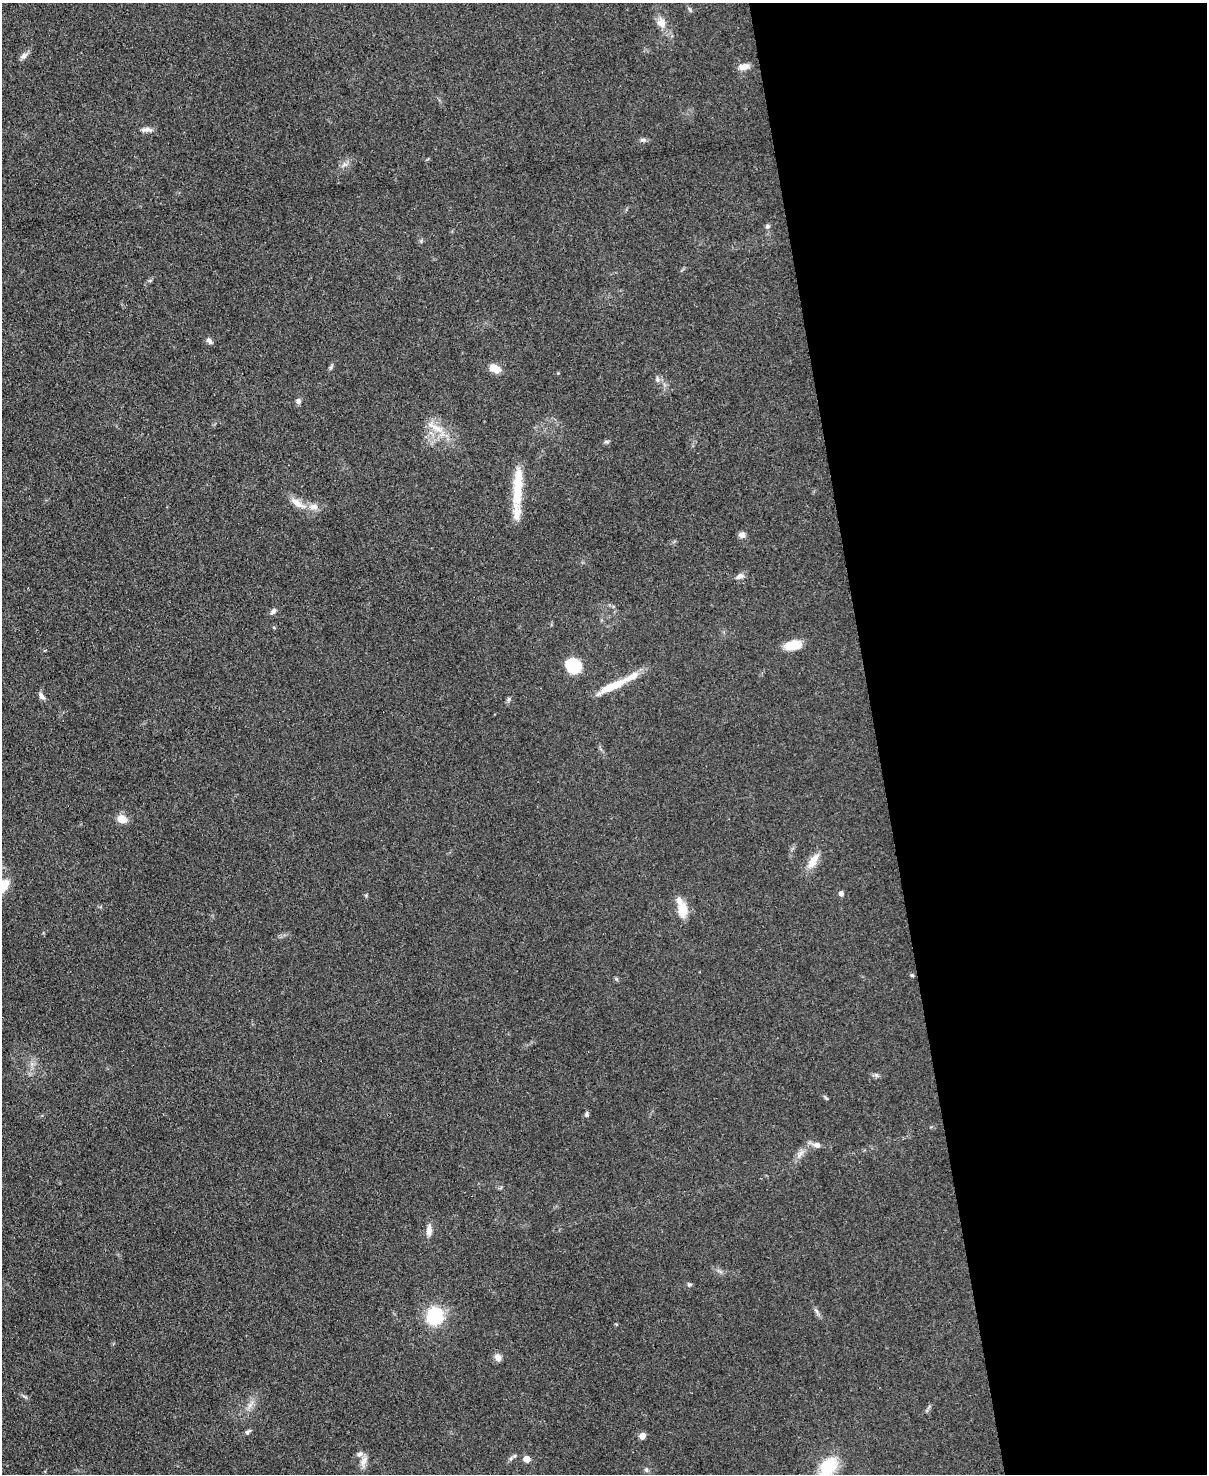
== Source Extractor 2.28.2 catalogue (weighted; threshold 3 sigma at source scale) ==
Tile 8 of 4 x 3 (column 4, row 2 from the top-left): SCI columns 3615-4819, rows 1721-3192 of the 4819 x 4798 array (HDU 1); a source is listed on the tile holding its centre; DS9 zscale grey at full resolution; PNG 1209 x 1476 px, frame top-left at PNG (2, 3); no overlay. Shown black and unused: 27% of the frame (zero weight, under 3 of 4 exposures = <1% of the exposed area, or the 3 px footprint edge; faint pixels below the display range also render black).
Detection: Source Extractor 2.28.2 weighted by HDU 2 'WHT'; one run over the whole footprint, this tile lists its part. Background 0.0853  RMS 0.0063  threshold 0.0284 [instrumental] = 3 sigma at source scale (4.5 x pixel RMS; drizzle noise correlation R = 1.50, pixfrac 1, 0.05/0.05 arcsec/px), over >= 5 px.
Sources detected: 53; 6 inside a brighter listed object's ellipse — not listed separately; the other 47 listed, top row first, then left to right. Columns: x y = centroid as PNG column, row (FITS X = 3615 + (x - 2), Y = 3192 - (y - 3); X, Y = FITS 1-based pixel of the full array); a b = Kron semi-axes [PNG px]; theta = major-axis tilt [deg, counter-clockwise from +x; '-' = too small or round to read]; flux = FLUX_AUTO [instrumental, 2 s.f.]
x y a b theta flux
689 9 6 4 -70 0.96
661 23 13 11 -63 5.5
24 56 10 7 36 2.6
744 67 14 7 12 4.2
147 130 16 6 0 3
643 140 9 5 -7 1.6
768 226 6 5 - 1.3
209 341 11 5 -44 1.8
331 367 7 4 71 1.1
495 368 15 9 -23 6.3
657 379 9 5 -81 1.6
298 401 7 6 - 1.9
436 427 31 6 -25 7.9
607 442 6 4 0 1
518 487 54 11 86 21
298 503 28 9 -32 7.6
742 535 8 7 - 2.7
740 576 12 7 22 2.8
273 611 8 6 53 1.9
793 645 19 10 10 11
573 666 13 11 -26 29
616 684 22 10 23 9.9
41 696 11 6 -55 2.2
122 819 12 10 -21 5.9
813 861 24 9 57 7.8
3 886 18 11 42 15
841 894 5 5 - 2.4
683 910 12 9 90 13
912 975 5 4 - 0.73
876 1075 7 5 -43 1.4
826 1098 8 3 -45 0.92
586 1115 6 5 - 1.2
817 1145 9 7 -12 2.8
800 1154 15 5 48 3.4
429 1230 15 7 85 4
720 1271 7 4 -20 1.3
689 1284 6 5 - 1.1
816 1311 9 3 -45 1.3
434 1316 14 13 - 40
498 1357 10 8 -54 3.1
250 1405 8 5 45 2.4
248 1432 9 5 39 1.5
642 1436 5 5 - 4.9
511 1458 7 4 59 1.3
527 1459 5 5 - 6.8
364 1461 16 7 69 4
828 1467 23 15 51 24
Isophote crosses this tile's border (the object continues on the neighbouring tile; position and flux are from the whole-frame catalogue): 2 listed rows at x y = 3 886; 828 1467
Unlisted compact peaks at least as high as the median listed source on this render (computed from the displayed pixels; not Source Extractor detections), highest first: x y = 509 699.